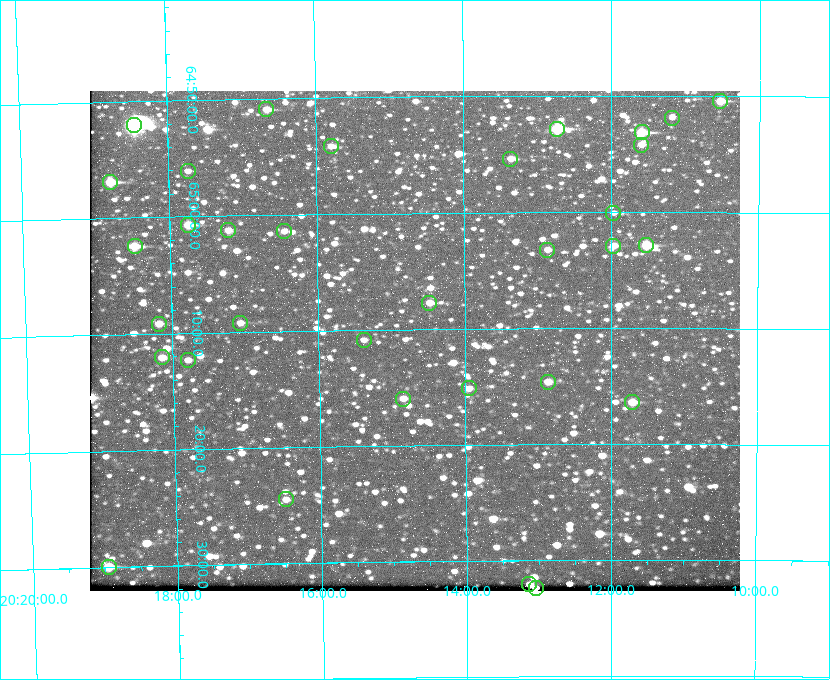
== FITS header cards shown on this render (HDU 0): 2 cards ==
NAXIS1  =                  650 / Width of table row in bytes
NAXIS2  =                  500 / Number of rows in table

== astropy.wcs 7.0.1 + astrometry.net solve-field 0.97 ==
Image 650 x 500 px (HDU 0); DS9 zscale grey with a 90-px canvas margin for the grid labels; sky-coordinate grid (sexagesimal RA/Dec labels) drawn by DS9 from the SOLVED WCS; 33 Tycho-2 reference stars matched to detected sources circled (green)
Header WCS: none
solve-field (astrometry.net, Tycho-2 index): SOLVED blind (the file carries no WCS)
Solved WCS: RA---TAN-SIP/DEC--TAN-SIP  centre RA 20:14:41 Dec +65:11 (303.67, +65.18 deg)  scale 5.17 arcsec/px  FOV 56.0' x 43.1'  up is -179 deg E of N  parity flipped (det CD > 0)
(file carries no celestial WCS; the grid is the blind solution)
Tycho-2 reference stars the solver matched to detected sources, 33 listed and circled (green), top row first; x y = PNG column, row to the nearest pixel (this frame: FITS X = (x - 90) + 1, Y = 500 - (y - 91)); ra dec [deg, ICRS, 3 dp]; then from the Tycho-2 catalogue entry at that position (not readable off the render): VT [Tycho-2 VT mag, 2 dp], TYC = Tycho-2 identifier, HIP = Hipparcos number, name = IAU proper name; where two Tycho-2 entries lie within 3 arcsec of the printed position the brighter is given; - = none
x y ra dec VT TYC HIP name
720 101 302.633 +64.841 10.69 4240-985-1 - -
266 109 304.164 +64.849 10.65 4240-315-1 - -
672 118 302.794 +64.865 12.51 4240-904-1 - -
134 125 304.612 +64.868 7.89 4241-1703-1 100101 -
557 129 303.184 +64.880 9.02 4240-488-1 - -
642 132 302.897 +64.886 9.40 4240-717-1 - -
641 145 302.899 +64.904 11.91 4240-435-1 - -
331 146 303.948 +64.903 11.68 4240-549-1 - -
510 159 303.341 +64.923 11.58 4240-148-1 - -
188 171 304.434 +64.934 11.97 4241-1827-1 - -
110 182 304.698 +64.948 10.27 4241-1684-1 - -
613 213 302.992 +65.001 11.85 4240-479-1 - -
188 225 304.437 +65.012 10.41 4241-1775-1 - -
228 230 304.302 +65.021 11.64 4241-1611-1 - -
284 231 304.112 +65.024 12.29 4240-364-1 - -
646 245 302.882 +65.048 10.25 4240-98-1 - -
135 246 304.620 +65.041 10.25 4241-1573-1 - -
613 246 302.992 +65.048 11.44 4240-88-1 - -
547 250 303.217 +65.054 11.98 4240-166-1 - -
429 303 303.620 +65.129 11.18 4240-34-1 - -
240 323 304.266 +65.154 11.64 4240-724-1 - -
159 324 304.544 +65.153 12.05 4241-1582-1 - -
364 340 303.846 +65.181 11.99 4240-1077-1 - -
162 357 304.537 +65.201 11.44 4241-1860-1 - -
188 360 304.448 +65.206 12.12 4241-1643-1 - -
548 382 303.217 +65.244 11.17 4240-236-1 - -
469 388 303.488 +65.252 12.13 4240-1343-1 - -
403 399 303.713 +65.266 11.45 4240-564-1 - -
632 402 302.928 +65.273 10.74 4240-760-1 - -
286 499 304.121 +65.408 11.90 4240-305-1 - -
109 567 304.739 +65.499 10.16 4241-1715-1 - -
529 584 303.282 +65.535 11.46 4240-242-1 - -
536 588 303.261 +65.540 11.57 4240-164-1 - -